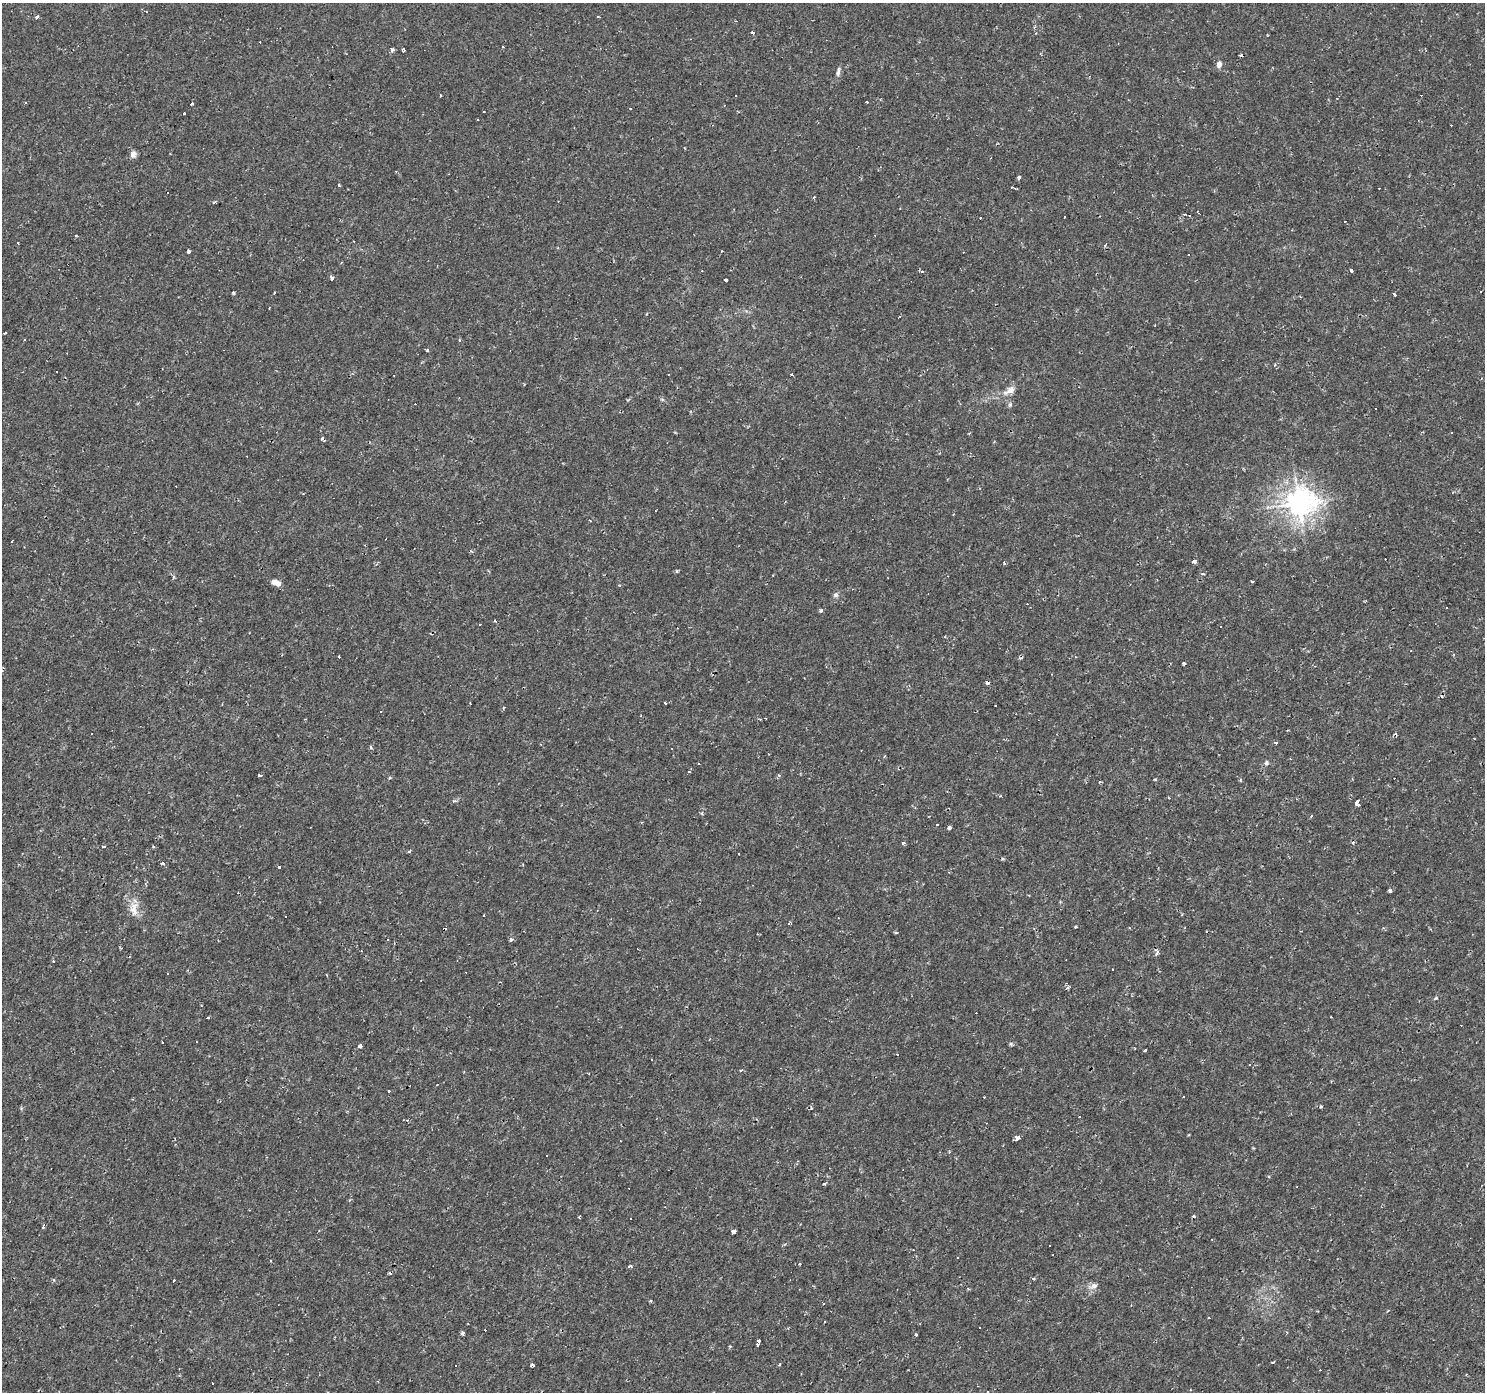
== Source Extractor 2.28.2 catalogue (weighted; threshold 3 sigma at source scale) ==
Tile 7 of 4 x 4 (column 3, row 2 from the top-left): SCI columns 2969-4451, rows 3027-4416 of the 5934 x 5985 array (HDU 1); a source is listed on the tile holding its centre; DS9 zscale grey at full resolution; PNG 1487 x 1394 px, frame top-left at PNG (2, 3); no overlay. Shown black and unused: <1% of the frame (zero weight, under 2 of 3 exposures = <1% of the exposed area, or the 3 px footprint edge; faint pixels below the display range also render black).
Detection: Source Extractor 2.28.2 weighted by HDU 2 'WHT'; one run over the whole footprint, this tile lists its part. Background 0.00108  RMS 0.0015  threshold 0.00681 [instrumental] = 3 sigma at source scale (4.5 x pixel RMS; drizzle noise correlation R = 1.50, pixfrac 1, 0.0396/0.0396 arcsec/px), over >= 5 px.
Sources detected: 190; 84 cosmic-ray / hot-pixel residue — not listed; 1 inside a brighter listed object's ellipse — not listed separately; the other 105 listed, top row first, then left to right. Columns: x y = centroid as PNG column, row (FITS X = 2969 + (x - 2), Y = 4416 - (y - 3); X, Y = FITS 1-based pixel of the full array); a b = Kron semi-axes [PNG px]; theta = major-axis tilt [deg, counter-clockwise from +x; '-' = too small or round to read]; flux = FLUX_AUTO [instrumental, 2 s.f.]
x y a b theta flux
37 17 3 3 - 0.94
598 17 3 3 - 0.21
752 33 3 3 - 0.69
392 49 4 4 - 0.47
403 50 4 3 - 0.34
1219 64 5 5 - 0.96
838 72 14 5 79 0.51
867 102 3 2 - 0.22
191 103 3 3 - 1.9
184 113 3 3 - 0.64
133 154 9 7 76 0.66
1019 177 4 4 - 0.84
339 185 3 3 - 0.71
215 202 3 2 - 0.29
1198 212 5 2 - 0.11
1184 214 3 2 - 0.13
1189 215 3 3 - 0.92
1064 217 3 3 - 1.2
980 218 3 2 - 0.27
76 236 3 2 - 0.18
18 243 3 3 - 0.34
189 251 3 3 - 1.7
1351 270 3 3 - 0.53
921 271 5 3 - 0.16
332 278 4 3 - 0.9
725 280 3 3 - 1.7
1481 292 3 2 - 0.18
233 293 3 3 - 0.29
274 293 3 2 - 0.14
1395 295 3 3 - 0.64
24 340 3 3 - 0.38
459 340 4 3 - 0.18
427 350 3 3 - 0.41
668 375 3 2 - 0.23
1011 390 14 9 41 1.1
1010 404 6 5 - 0.28
1375 408 3 2 - 0.25
323 439 6 3 -47 0.32
1299 503 9 8 - 150
1194 561 4 4 - 0.52
1004 563 3 3 - 0.35
1203 574 4 3 - 0.36
173 577 5 3 - 0.19
1252 581 3 3 - 0.27
274 582 5 4 - 1.3
836 595 7 6 - 0.4
821 611 4 4 - 0.31
1220 626 3 2 - 0.14
339 657 3 3 - 0.45
1184 663 3 3 - 0.2
987 683 4 3 - 0.63
665 703 3 3 - 0.37
92 734 3 3 - 0.34
1276 742 3 3 - 1.3
371 747 5 3 - 0.21
1266 763 6 6 - 0.32
260 775 3 3 - 0.38
1357 803 6 4 89 2.3
949 828 4 3 - 0.44
903 843 3 3 - 0.36
103 846 4 3 - 0.29
409 851 5 3 - 0.17
1003 859 4 4 - 0.19
163 864 5 4 - 0.28
279 867 3 3 - 0.24
1390 891 3 3 - 0.36
134 908 22 10 89 1.8
484 915 3 2 - 0.18
789 923 4 3 - 0.19
1076 927 3 3 - 0.37
511 939 5 4 - 0.32
1157 952 5 5 - 0.4
53 961 3 3 - 0.16
1068 988 5 3 - 0.26
1436 998 4 4 - 0.16
207 1018 3 3 - 0.59
1011 1044 6 3 -72 0.19
360 1046 4 3 - 1.7
1145 1050 3 3 - 0.96
897 1055 3 2 - 0.19
741 1070 4 3 - 0.14
388 1091 3 3 - 1.1
1183 1097 3 3 - 0.5
1321 1107 3 3 - 0.29
1079 1116 3 2 - 0.29
1017 1138 4 3 - 5.5
823 1184 4 3 - 0.17
579 1217 3 2 - 0.17
43 1227 7 3 65 0.2
734 1231 4 4 - 0.74
630 1266 4 3 - 0.33
1033 1278 5 3 - 0.19
1094 1286 12 7 17 0.75
968 1289 5 3 - 0.13
1208 1317 3 3 - 2.1
825 1322 3 3 - 0.35
980 1327 3 3 - 0.29
1287 1332 4 3 - 0.17
462 1333 5 4 - 0.31
916 1334 3 3 - 0.46
757 1344 6 3 74 2.1
1272 1362 4 2 - 0.14
532 1364 3 3 - 0.78
779 1364 3 3 - 0.5
987 1391 3 3 - 0.39
Overlapping masked pixels (flux is a lower limit): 1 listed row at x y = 987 683
Isophote crosses this tile's border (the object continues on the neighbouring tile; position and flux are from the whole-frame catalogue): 1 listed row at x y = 987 1391
Unlisted compact peaks at least as high as the median listed source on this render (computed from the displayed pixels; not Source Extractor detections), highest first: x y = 677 571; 1155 779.